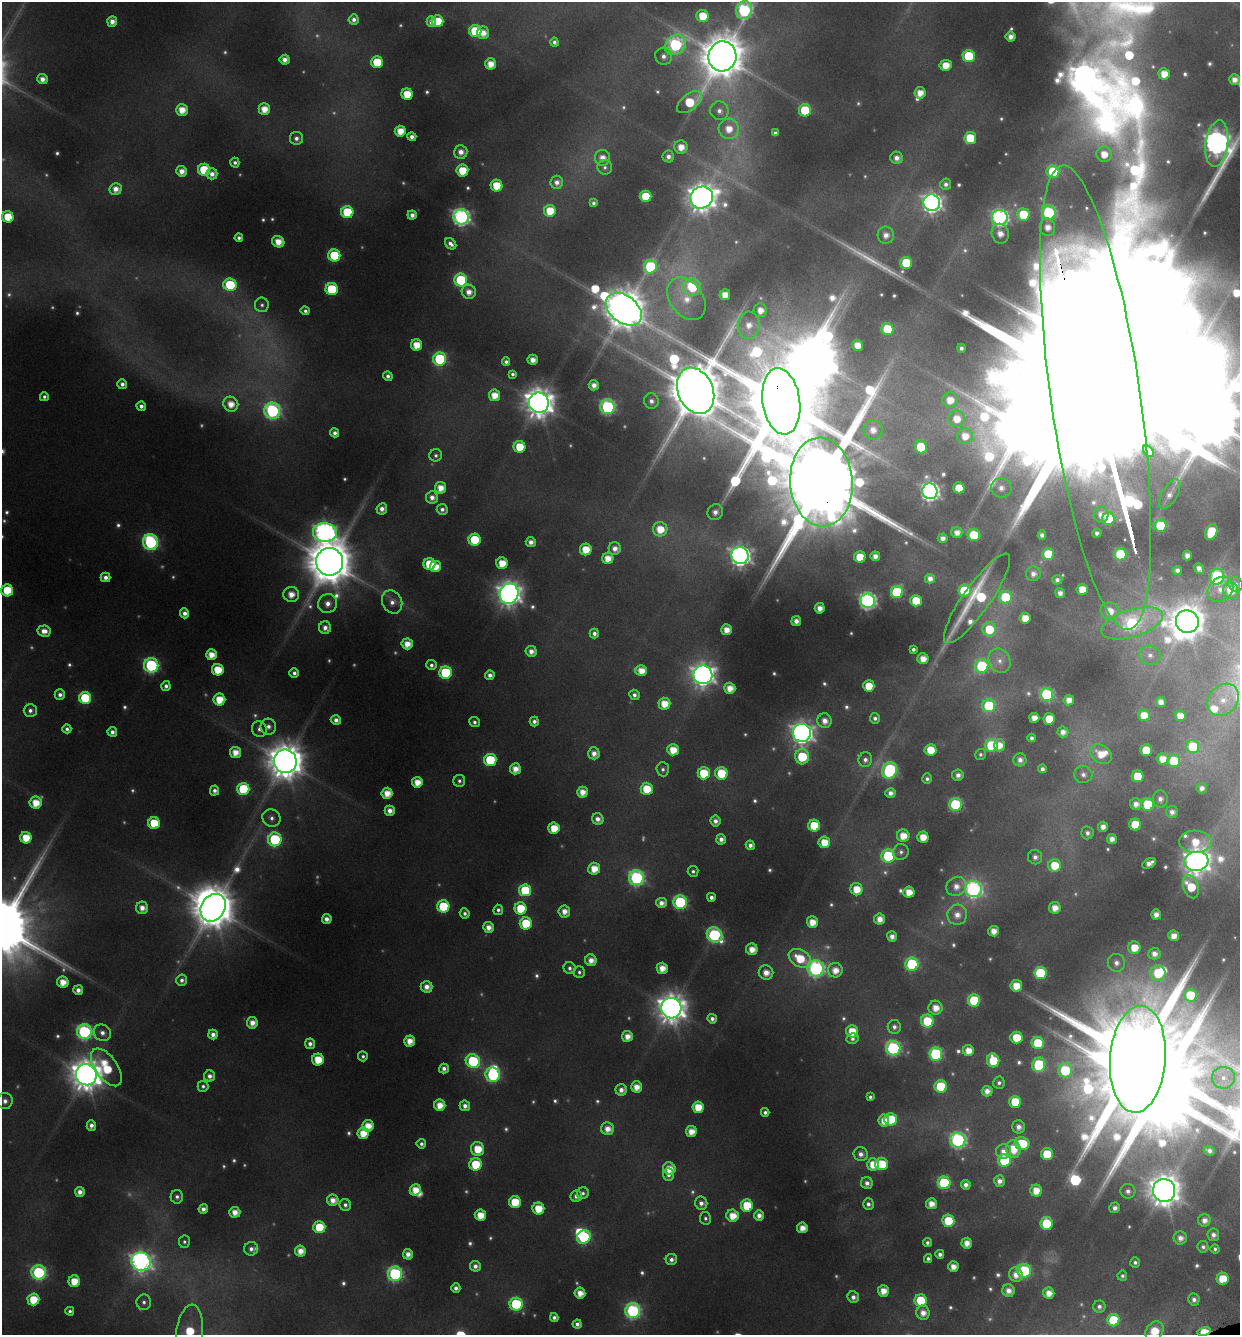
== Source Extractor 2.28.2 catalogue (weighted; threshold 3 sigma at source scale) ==
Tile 6 of 4 x 4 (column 2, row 2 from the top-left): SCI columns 1367-2604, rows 2671-4003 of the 5150 x 5376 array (HDU 1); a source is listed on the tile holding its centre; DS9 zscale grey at full resolution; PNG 1242 x 1337 px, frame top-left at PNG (2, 2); each listed source drawn as its Kron ellipse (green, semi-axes under 4 px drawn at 4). Shown black and unused: <1% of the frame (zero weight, under 4 of 8 exposures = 2% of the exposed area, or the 3 px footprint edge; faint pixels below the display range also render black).
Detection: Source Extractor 2.28.2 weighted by HDU 2 'WHT'; one run over the whole footprint, this tile lists its part. Background 0.0967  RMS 0.01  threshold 0.0408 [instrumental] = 3 sigma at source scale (4.09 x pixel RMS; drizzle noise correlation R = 1.36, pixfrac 0.8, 0.0396/0.0396 arcsec/px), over >= 5 px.
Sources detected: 671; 87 too faint to see at this stretch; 11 inside a brighter object's white glare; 1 long thin detection or spike segment (spike, bleed or trail) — neither listed nor drawn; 8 inside a brighter listed object's ellipse — not listed separately; of the other 564, all 500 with FLUX_AUTO >= 3.11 (the completeness limit of this list) listed and drawn (64 fainter detections not listed), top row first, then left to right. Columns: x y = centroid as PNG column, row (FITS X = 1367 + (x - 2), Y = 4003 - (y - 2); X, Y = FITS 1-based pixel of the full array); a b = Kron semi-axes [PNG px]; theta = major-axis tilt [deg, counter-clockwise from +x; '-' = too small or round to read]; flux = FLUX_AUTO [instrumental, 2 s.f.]
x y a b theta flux
744 10 9 8 - 230
703 16 6 6 - 31
354 19 5 5 - 5.4
112 21 5 5 - 9.4
437 21 6 6 - 36
431 22 5 4 - 6.9
475 31 6 6 - 64
483 33 6 6 - 14
1011 37 5 5 - 9.6
554 42 4 4 - 3.9
675 45 11 9 45 240
664 56 9 8 - 7
722 56 15 14 - 4600
969 56 6 6 - 60
285 60 5 5 - 9.1
377 62 6 6 - 46
491 64 5 5 - 17
946 65 6 5 - 21
1164 74 5 5 - 19
42 79 5 5 - 9.2
1234 80 5 5 - 11
920 93 5 5 - 15
407 94 6 5 - 30
689 102 15 8 38 50
264 109 5 5 - 17
182 110 6 6 - 18
805 110 6 6 - 65
719 111 9 9 - 8.4
729 129 10 10 - 20
400 131 5 5 - 19
775 133 4 4 - 3.5
412 137 4 4 - 5.7
296 138 6 6 - 5.9
970 138 6 6 - 52
1217 144 23 11 82 1100
681 147 7 6 - 15
461 152 7 6 - 10
1104 154 8 7 - 17
668 156 6 6 - 6
602 158 8 7 - 13
897 158 6 6 - 8.2
235 163 5 4 - 3.7
605 167 7 7 - 3.7
204 170 6 6 - 55
462 170 6 6 - 32
182 171 5 5 - 11
1053 172 6 6 - 66
212 174 5 5 - 8
557 182 6 6 - 7.1
946 184 6 5 - 5.1
497 186 6 6 - 29
116 189 6 6 - 11
645 196 6 5 - 43
702 198 12 10 31 1600
593 203 4 4 - 3.5
932 203 8 8 - 640
550 211 6 6 - 30
347 212 6 6 - 72
1049 213 7 7 - 180
1023 214 6 6 - 52
412 215 4 4 - 6.9
8 217 6 5 - 33
461 217 8 7 - 440
1000 217 8 7 - 360
1047 227 9 7 -80 12
1000 234 10 8 -71 14
886 235 8 8 - 10
239 238 4 4 - 3.6
278 242 6 5 - 18
451 244 6 5 - 5.9
334 255 6 6 - 82
906 263 6 6 - 65
650 267 7 6 - 110
461 280 6 6 - 96
230 285 6 6 - 71
692 287 9 8 - 53
332 289 6 6 - 83
469 292 7 7 - 12
725 295 5 5 - 16
686 299 23 16 -53 28
262 305 7 7 - 3.6
624 309 20 13 -39 4000
760 310 7 6 - 13
305 311 4 4 - 3.6
749 325 13 11 88 18
887 329 6 6 - 64
416 345 6 5 - 23
857 345 6 5 - 16
961 348 4 4 - 4.6
440 359 6 6 - 140
533 360 5 5 - 12
506 362 4 4 - 3.7
513 374 4 4 - 3.4
388 376 5 4 - 5
122 384 5 5 - 5.6
594 385 5 5 - 9.2
696 391 24 17 -67 9000
494 395 5 5 - 20
44 397 4 4 - 3.5
1096 398 234 45 -82 210000
950 400 7 7 - 18
651 401 8 7 - 6.4
781 401 33 19 -82 22000
539 403 10 10 - 1900
231 404 8 7 - 16
141 406 5 4 - 5.7
608 407 7 7 - 220
272 411 8 8 - 270
957 419 8 8 - 18
873 430 9 9 - 12
335 433 4 4 - 5.3
965 436 8 7 - 17
519 447 6 6 - 32
921 447 6 6 - 53
1148 451 6 4 -49 7.9
436 455 6 6 - 3.3
821 482 44 31 -86 29000
440 488 5 5 - 17
959 488 5 5 - 33
1001 488 10 9 - 11
930 491 8 7 - 510
1170 494 16 7 60 8.6
432 497 6 6 - 8.3
382 509 5 5 - 7.5
442 509 5 5 - 4.9
715 512 8 7 - 8.2
1101 515 8 7 - 10
1108 519 6 6 - 65
1160 526 6 6 - 81
660 529 7 7 - 25
325 532 12 9 -5 700
957 532 6 5 - 11
1211 532 8 6 66 49
1097 533 4 4 - 5.1
974 535 6 6 - 55
1042 535 4 4 - 5.4
943 538 5 4 - 7.5
475 540 6 6 - 59
150 542 8 7 - 210
531 542 5 5 - 8.3
615 548 6 6 - 9.1
586 549 6 6 - 27
1048 554 6 6 - 42
1120 554 6 6 - 86
1187 555 5 4 - 9.2
740 556 9 8 - 700
875 556 5 4 - 8.8
860 557 6 5 - 32
608 558 5 5 - 19
330 562 14 13 - 5700
502 563 5 5 - 24
429 564 6 6 - 44
435 567 6 5 - 21
1199 568 6 4 -49 7.4
1177 570 5 4 - 5.6
1033 574 7 7 - 7.6
106 577 5 5 - 6.8
1217 577 8 7 - 160
930 579 5 5 - 8.8
1057 580 5 5 - 4.9
1235 584 8 7 - 6.1
1082 589 5 5 - 20
1220 589 14 11 42 14
7 590 6 6 - 48
1231 590 8 7 - 26
964 591 6 6 - 66
897 592 6 6 - 120
1060 593 5 4 - 7.9
291 594 7 7 - 15
509 594 10 9 - 1100
1005 597 6 6 - 65
977 598 54 13 55 100
868 601 7 7 - 400
916 601 5 5 - 45
392 602 12 9 -64 8.9
328 604 9 9 - 12
820 608 5 5 - 12
1110 611 9 8 - 20
185 613 5 4 - 7.1
1025 618 5 5 - 20
796 621 5 5 - 9.2
1187 622 11 11 - 2700
1132 623 32 13 17 190
325 628 6 6 - 8
989 629 7 7 - 35
726 630 5 5 - 15
44 631 6 5 - 11
594 633 5 4 - 5.6
407 644 5 5 - 15
913 649 4 4 - 3.6
531 651 5 5 - 9
211 655 5 5 - 17
1150 655 10 9 - 7.9
923 659 5 5 - 15
999 661 12 10 -61 9.5
151 665 7 7 - 210
431 665 5 5 - 4.1
982 666 7 6 - 91
218 670 6 5 - 30
641 671 6 5 - 17
294 673 5 4 - 4.6
446 673 6 6 - 100
490 675 5 4 - 6.2
703 675 9 9 - 960
166 686 5 4 - 4.8
869 686 6 5 - 30
730 688 5 5 - 16
60 695 5 5 - 5.8
634 695 5 5 - 4.9
1047 695 6 6 - 170
85 698 6 6 - 77
219 700 6 6 - 28
1069 700 5 5 - 13
1223 700 17 14 49 20
1161 702 5 5 - 10
664 704 6 6 - 22
989 706 6 6 - 69
30 710 6 6 - 5.5
1144 715 5 5 - 20
1180 716 5 5 - 15
875 718 5 5 - 4.3
1034 718 5 5 - 14
1049 719 6 5 - 35
336 720 5 5 - 7.1
534 721 5 4 - 5.2
825 721 7 7 - 12
474 722 5 5 - 3.8
268 727 8 7 - 6.4
67 729 4 4 - 3.8
259 729 8 7 - 5
112 732 5 4 - 6.3
1063 732 5 5 - 9.3
802 733 9 9 - 920
1032 738 4 4 - 4.2
992 745 6 6 - 97
999 745 6 5 - 15
1193 746 6 6 - 53
673 750 6 5 - 24
930 750 6 6 - 30
1146 750 6 6 - 47
235 752 5 5 - 16
594 753 6 5 - 9.6
980 754 5 5 - 3.2
1101 754 12 8 -34 23
802 757 7 7 - 67
1162 759 6 5 - 17
490 760 6 6 - 70
865 760 7 6 - 5.7
1020 760 6 6 - 7.7
285 761 12 11 - 3100
1174 761 6 6 - 70
515 769 5 5 - 15
663 769 7 6 - 3.8
1042 769 4 4 - 4.9
890 770 8 7 - 200
704 773 6 6 - 48
721 773 6 6 - 50
958 775 6 5 - 6.8
1083 775 9 8 - 7.1
1138 776 6 6 - 45
927 779 5 5 - 4
459 781 6 6 - 3.6
417 782 5 5 - 19
1202 788 5 5 - 7.4
243 789 6 6 - 83
647 789 6 6 - 33
214 791 5 4 - 5.4
582 792 5 5 - 15
387 793 5 5 - 17
890 793 5 5 - 8.1
1160 799 8 7 - 7.7
36 803 6 6 - 23
1136 804 6 6 - 10
1148 804 6 6 - 62
956 805 6 6 - 140
390 811 5 5 - 9.3
1172 812 6 6 - 7.5
271 818 9 8 - 6.3
598 819 6 5 - 8.2
715 821 5 5 - 6.9
154 823 6 6 - 44
1135 825 6 6 - 42
814 826 6 6 - 49
1103 827 5 5 - 10
554 828 5 5 - 30
1087 833 6 6 - 4.9
903 836 6 6 - 21
923 837 5 5 - 21
26 838 6 5 - 29
275 839 7 6 - 120
721 839 5 5 - 7.3
1112 839 5 5 - 10
824 842 6 5 - 25
1195 842 16 11 -3 28
750 845 5 4 - 6.3
901 852 8 8 - 4.5
888 856 6 6 - 120
1035 857 7 7 - 6.6
1196 861 12 9 7 1400
1149 863 7 4 29 9.1
1055 865 6 6 - 36
594 869 6 6 - 21
693 871 5 5 - 3.1
636 878 7 7 - 260
956 886 10 9 - 12
1191 887 12 7 -72 38
856 889 6 6 - 23
973 889 8 8 - 360
525 890 6 6 - 72
909 892 5 5 - 21
711 897 4 4 - 5.7
680 902 7 6 - 170
661 903 5 5 - 9
443 906 6 6 - 75
142 908 6 6 - 11
213 908 14 12 57 4300
520 908 6 6 - 41
1055 908 6 5 - 14
498 910 5 5 - 3.6
564 911 6 6 - 12
465 913 5 5 - 4.2
1156 914 5 5 - 10
957 915 10 10 - 13
327 919 5 4 - 7.9
880 919 5 5 - 13
812 922 6 5 - 18
526 923 6 6 - 52
488 927 5 5 - 11
994 931 5 5 - 14
714 935 8 7 - 190
892 936 5 5 - 8.1
1174 936 5 5 - 14
1134 948 6 6 - 23
752 949 6 5 - 16
1154 954 6 6 - 9.2
800 958 12 8 -31 39
591 960 6 5 - 11
1116 963 9 8 - 8.4
912 964 6 6 - 140
570 968 6 6 - 4
662 968 5 5 - 16
816 968 8 8 - 320
835 970 7 7 - 16
579 972 6 5 - 3.4
766 973 7 7 - 14
1040 973 6 6 - 97
1158 973 7 7 - 47
182 980 5 5 - 4.5
63 982 5 5 - 17
1016 986 6 5 - 23
426 987 6 6 - 9.9
78 990 5 5 - 8.3
1190 995 6 6 - 44
974 1000 6 6 - 86
671 1008 10 10 - 1800
936 1008 7 7 - 16
712 1019 5 4 - 5.4
927 1021 6 6 - 49
252 1023 5 5 - 12
894 1027 7 6 - 5.4
852 1031 6 6 - 31
84 1032 7 7 - 270
102 1033 9 8 - 7.9
213 1034 5 5 - 7.6
627 1036 5 5 - 13
1016 1037 6 6 - 35
852 1039 6 5 - 4.2
410 1041 5 5 - 16
1038 1043 6 6 - 59
310 1044 5 5 - 6.1
893 1048 7 7 - 210
968 1050 5 5 - 17
936 1054 6 6 - 150
363 1056 5 5 - 3.2
318 1059 6 6 - 30
1138 1059 53 28 86 37000
993 1060 7 6 - 42
473 1061 7 6 - 130
1039 1065 7 6 - 110
106 1067 22 11 -55 58
444 1069 5 5 - 6.2
1065 1070 7 7 - 77
86 1075 11 10 - 2300
493 1075 7 7 - 160
210 1076 5 5 - 7.1
1223 1078 12 11 - 13
999 1083 6 5 - 4.1
203 1086 5 5 - 3.7
941 1086 6 6 - 83
636 1087 5 5 - 15
621 1090 6 5 - 7.9
987 1091 5 5 - 10
870 1097 4 4 - 3.1
5 1101 8 7 - 6
1015 1102 6 6 - 43
440 1105 5 5 - 18
465 1106 5 5 - 7.2
698 1107 6 6 - 27
765 1112 4 4 - 4
890 1119 6 6 - 48
884 1121 6 5 - 16
91 1125 5 4 - 7.2
368 1126 6 5 - 20
1019 1127 6 6 - 8.3
607 1129 6 6 - 14
691 1131 5 5 - 17
363 1133 6 6 - 23
958 1140 7 7 - 320
1022 1143 7 6 - 54
421 1144 5 5 - 4.3
478 1149 7 6 - 30
1013 1149 9 7 -82 28
1004 1151 7 7 - 11
1209 1151 6 4 -25 6
861 1154 7 7 - 7.3
1047 1154 6 6 - 46
1004 1160 6 6 - 82
476 1164 6 6 - 45
873 1164 6 6 - 23
882 1164 6 6 - 45
669 1169 6 6 - 20
668 1175 6 5 - 5.7
999 1181 6 5 - 8.3
867 1183 6 6 - 6.9
944 1183 6 6 - 130
966 1185 5 5 - 6.9
415 1190 6 5 - 20
1164 1190 11 11 - 2300
1036 1191 6 6 - 20
1128 1191 7 7 - 6.4
80 1192 5 5 - 8.8
583 1193 6 5 - 3.3
576 1196 6 5 - 7
177 1197 7 6 - 4.4
333 1200 6 5 - 12
515 1202 6 6 - 39
701 1203 7 6 - 7.1
868 1204 5 5 - 5.3
931 1204 5 5 - 15
345 1205 6 5 - 4.6
747 1206 6 6 - 52
538 1208 6 6 - 30
1115 1208 5 5 - 6.8
203 1209 5 4 - 6.9
235 1212 5 5 - 13
480 1215 5 5 - 23
759 1215 5 5 - 8.4
733 1216 6 6 - 22
705 1218 6 5 - 3.1
1204 1220 6 6 - 9.4
948 1221 6 6 - 42
1046 1223 6 6 - 54
319 1227 6 6 - 44
802 1228 5 5 - 15
1213 1235 6 6 - 6.5
584 1237 7 6 - 130
1180 1238 6 6 - 8.9
184 1242 6 5 - 3.1
927 1243 4 4 - 4.1
967 1243 5 5 - 13
1203 1247 6 5 - 3.8
251 1249 7 6 - 5.6
1215 1249 5 4 - 3.2
300 1251 5 5 - 15
408 1254 5 5 - 10
940 1254 4 4 - 5.4
928 1258 4 4 - 3.7
671 1259 6 5 - 5.7
141 1262 9 9 - 730
1135 1262 5 5 - 3.8
475 1266 5 5 - 6.5
953 1267 5 5 - 13
1024 1271 7 6 - 140
39 1272 7 7 - 200
395 1274 7 7 - 230
1016 1275 7 6 - 12
1122 1276 5 5 - 3.2
1223 1279 6 6 - 34
74 1281 6 6 - 25
456 1288 5 4 - 5.9
883 1291 6 5 - 17
1008 1291 6 6 - 11
580 1293 5 5 - 15
1049 1293 5 5 - 14
853 1297 6 5 - 6.7
33 1299 6 6 - 32
1194 1299 6 6 - 5.9
921 1300 6 6 - 50
144 1302 8 7 - 4.8
516 1304 6 6 - 140
1099 1307 6 6 - 4.7
70 1311 4 4 - 3.1
633 1311 7 7 - 240
923 1313 7 6 - 12
554 1317 4 4 - 4.4
1113 1320 6 6 - 66
577 1324 4 4 - 4.9
1154 1331 10 8 54 32
1204 1331 6 4 14 39
189 1333 29 13 83 58
Overlapping masked pixels (flux is a lower limit): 4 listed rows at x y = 1096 398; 781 401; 821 482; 1204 1331
Isophote crosses this tile's border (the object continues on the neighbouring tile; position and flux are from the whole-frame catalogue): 6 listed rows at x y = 744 10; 1217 144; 1096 398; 1138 1059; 1154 1331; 189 1333